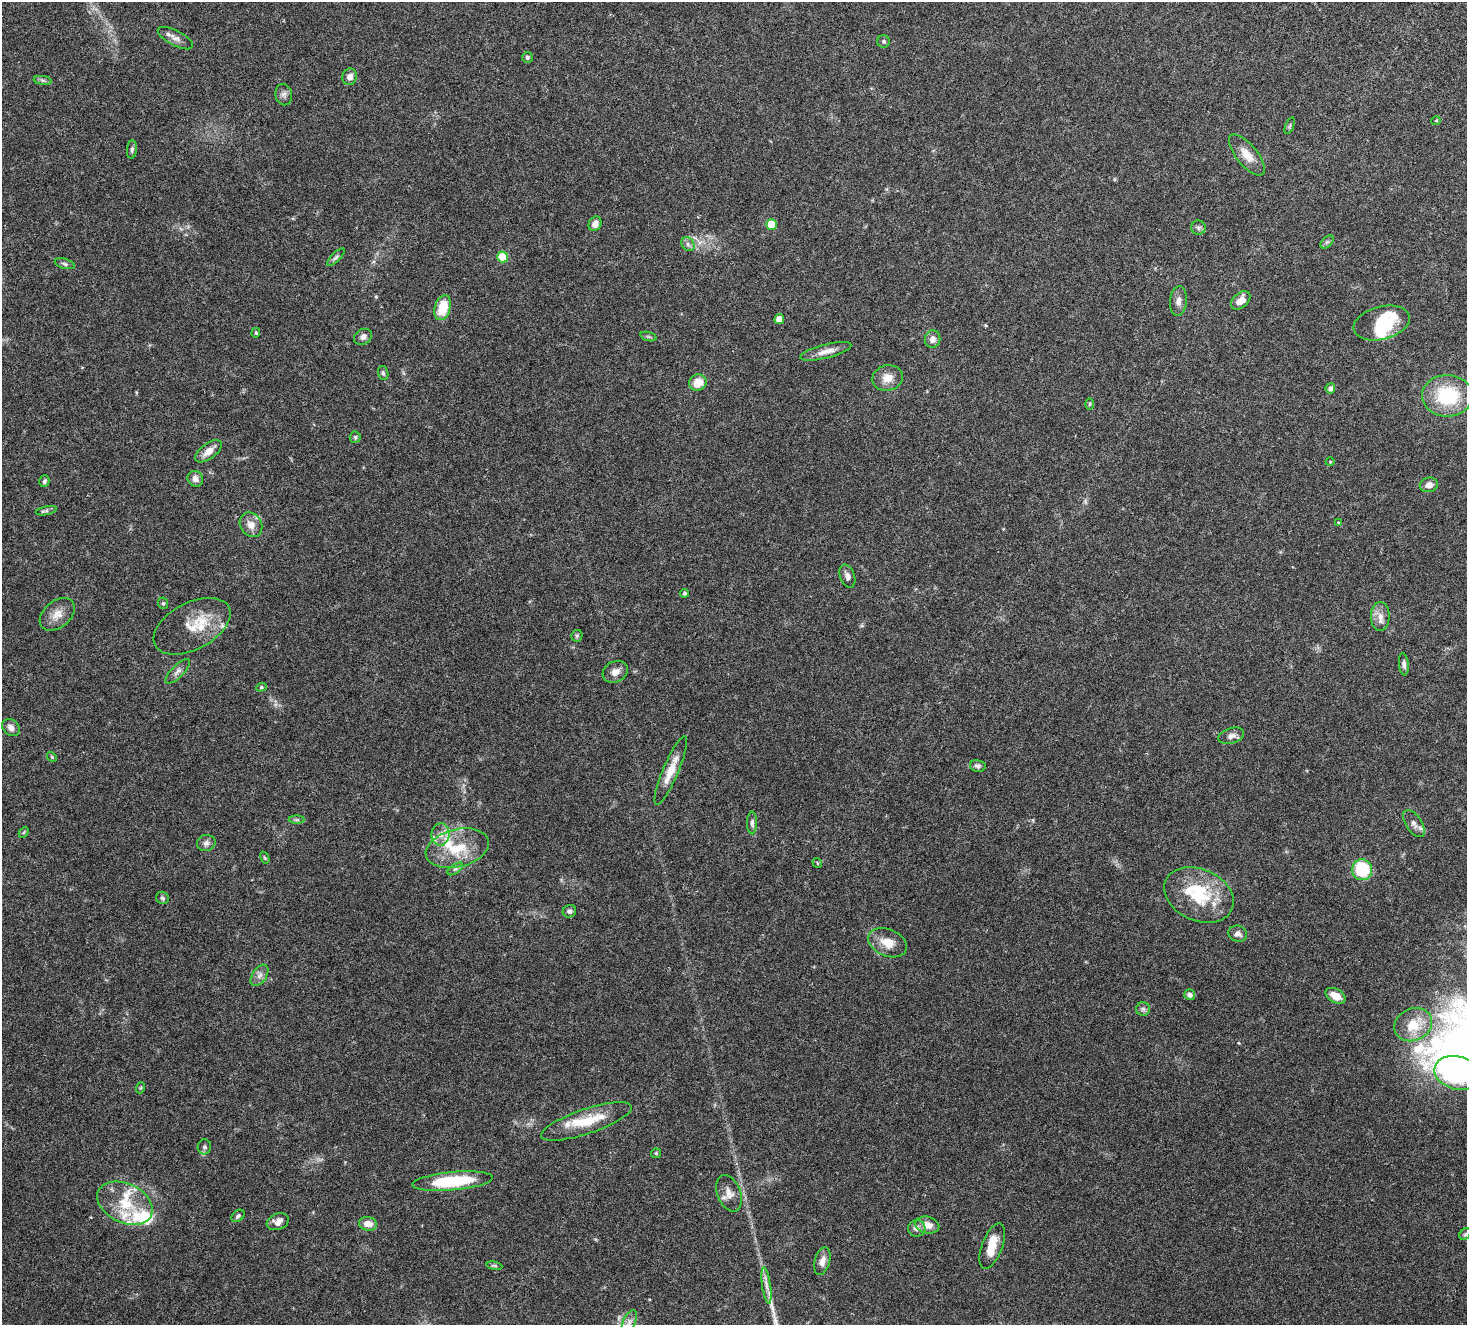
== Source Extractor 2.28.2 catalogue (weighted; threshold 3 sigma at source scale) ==
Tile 10 of 4 x 4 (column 2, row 3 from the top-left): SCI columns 1666-3130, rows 1812-3134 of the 6271 x 6331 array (HDU 1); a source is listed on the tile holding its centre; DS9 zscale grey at full resolution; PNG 1469 x 1327 px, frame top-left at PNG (2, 2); each listed source drawn as its Kron ellipse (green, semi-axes under 4 px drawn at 4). Nothing masked; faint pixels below the display range render black.
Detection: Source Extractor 2.28.2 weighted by HDU 2 'WHT'; one run over the whole footprint, this tile lists its part. Background 0.0478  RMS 0.0023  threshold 0.00922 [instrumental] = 3 sigma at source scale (4.09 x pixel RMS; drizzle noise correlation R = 1.36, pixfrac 0.8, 0.0396/0.0396 arcsec/px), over >= 5 px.
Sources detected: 116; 4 inside a brighter object's white glare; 1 cosmic-ray / hot-pixel residue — neither listed nor drawn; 12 inside a brighter listed object's ellipse — not listed separately; the other 99 listed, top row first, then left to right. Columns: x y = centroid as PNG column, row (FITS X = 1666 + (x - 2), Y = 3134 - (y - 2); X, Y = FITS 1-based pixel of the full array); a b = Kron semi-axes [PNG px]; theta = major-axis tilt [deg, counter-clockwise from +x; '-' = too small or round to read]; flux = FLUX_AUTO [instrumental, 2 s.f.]
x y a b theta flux
175 38 19 7 -28 1.1
884 41 6 6 - 0.37
527 57 5 5 - 0.38
350 77 8 7 - 1.1
43 80 9 4 -8 0.38
284 94 11 8 -79 0.7
1436 121 5 3 - 0.15
1290 126 9 3 69 0.23
132 149 9 5 84 0.39
1247 155 25 10 -50 2.3
595 224 8 6 61 1
771 224 5 5 - 4.5
1198 228 7 7 - 0.49
1327 242 8 4 44 0.35
688 244 7 6 - 0.56
336 257 11 4 45 0.42
503 257 5 5 - 6.4
65 264 10 5 -16 0.41
1241 300 11 7 42 1.7
1178 301 15 8 84 0.99
443 308 13 8 73 4.5
779 319 5 5 - 2
1382 323 28 16 14 6.8
256 333 5 4 - 0.2
363 337 9 7 30 0.75
649 337 8 3 -19 0.28
933 339 9 8 - 1.1
826 351 26 7 14 1.7
383 373 7 5 -74 0.33
888 378 15 12 14 2.1
698 383 9 8 - 2.4
1330 388 5 5 - 0.63
1447 396 25 20 -1 11
1089 404 6 4 89 0.21
355 437 5 5 - 0.31
208 451 15 7 37 1.6
1330 462 4 3 - 0.13
195 479 8 7 - 0.97
44 481 6 5 - 0.38
1429 485 9 7 14 1
46 511 10 4 12 0.41
1339 523 4 3 - 0.17
251 525 13 10 -56 1.5
847 576 12 7 -70 0.8
684 593 4 4 - 0.33
163 603 6 5 - 0.26
57 614 20 13 40 2
1380 617 14 9 -89 1.4
192 626 41 23 28 5.8
577 636 6 5 - 0.27
1404 664 11 5 -84 0.53
178 671 16 6 45 0.83
615 672 13 10 28 1.3
261 687 5 4 - 0.23
11 728 10 7 -39 0.88
1231 736 13 7 16 0.88
52 757 5 4 - 0.22
978 766 8 6 -13 0.48
671 770 37 7 67 3.1
297 820 8 4 0 0.27
752 823 11 5 -89 0.5
1414 824 15 8 -56 1
24 832 6 4 47 0.22
441 834 11 9 82 1.3
206 843 9 8 - 0.7
457 848 32 19 14 6.6
265 858 6 4 -59 0.21
817 863 5 3 - 0.16
455 869 9 4 35 0.38
1362 870 10 10 - 9.5
1199 895 36 26 -24 9.2
162 898 6 6 - 0.37
569 911 7 6 - 0.5
1238 934 9 8 - 0.8
887 943 20 13 -24 2.7
259 975 12 7 56 0.88
1190 995 5 5 - 0.7
1336 996 11 6 -29 1.9
1143 1009 7 6 - 0.42
1413 1025 19 16 24 4.7
1457 1073 23 16 -15 30
140 1088 6 3 70 0.19
586 1121 48 12 18 5.6
204 1147 7 6 - 0.44
656 1153 5 5 - 0.2
453 1181 40 9 5 11
729 1193 19 11 -68 1.6
125 1203 29 19 -25 6.4
238 1216 7 5 39 0.33
278 1222 11 8 21 1.2
368 1224 9 6 -11 1.6
927 1225 12 8 -14 1.9
917 1228 9 8 - 0.93
1465 1234 6 5 - 0.28
992 1246 24 10 69 3.1
822 1261 14 7 75 1.2
494 1266 8 4 -9 0.28
766 1286 18 4 -82 0.93
629 1322 12 6 66 0.82
Isophote crosses this tile's border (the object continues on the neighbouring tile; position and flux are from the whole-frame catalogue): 1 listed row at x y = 1457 1073